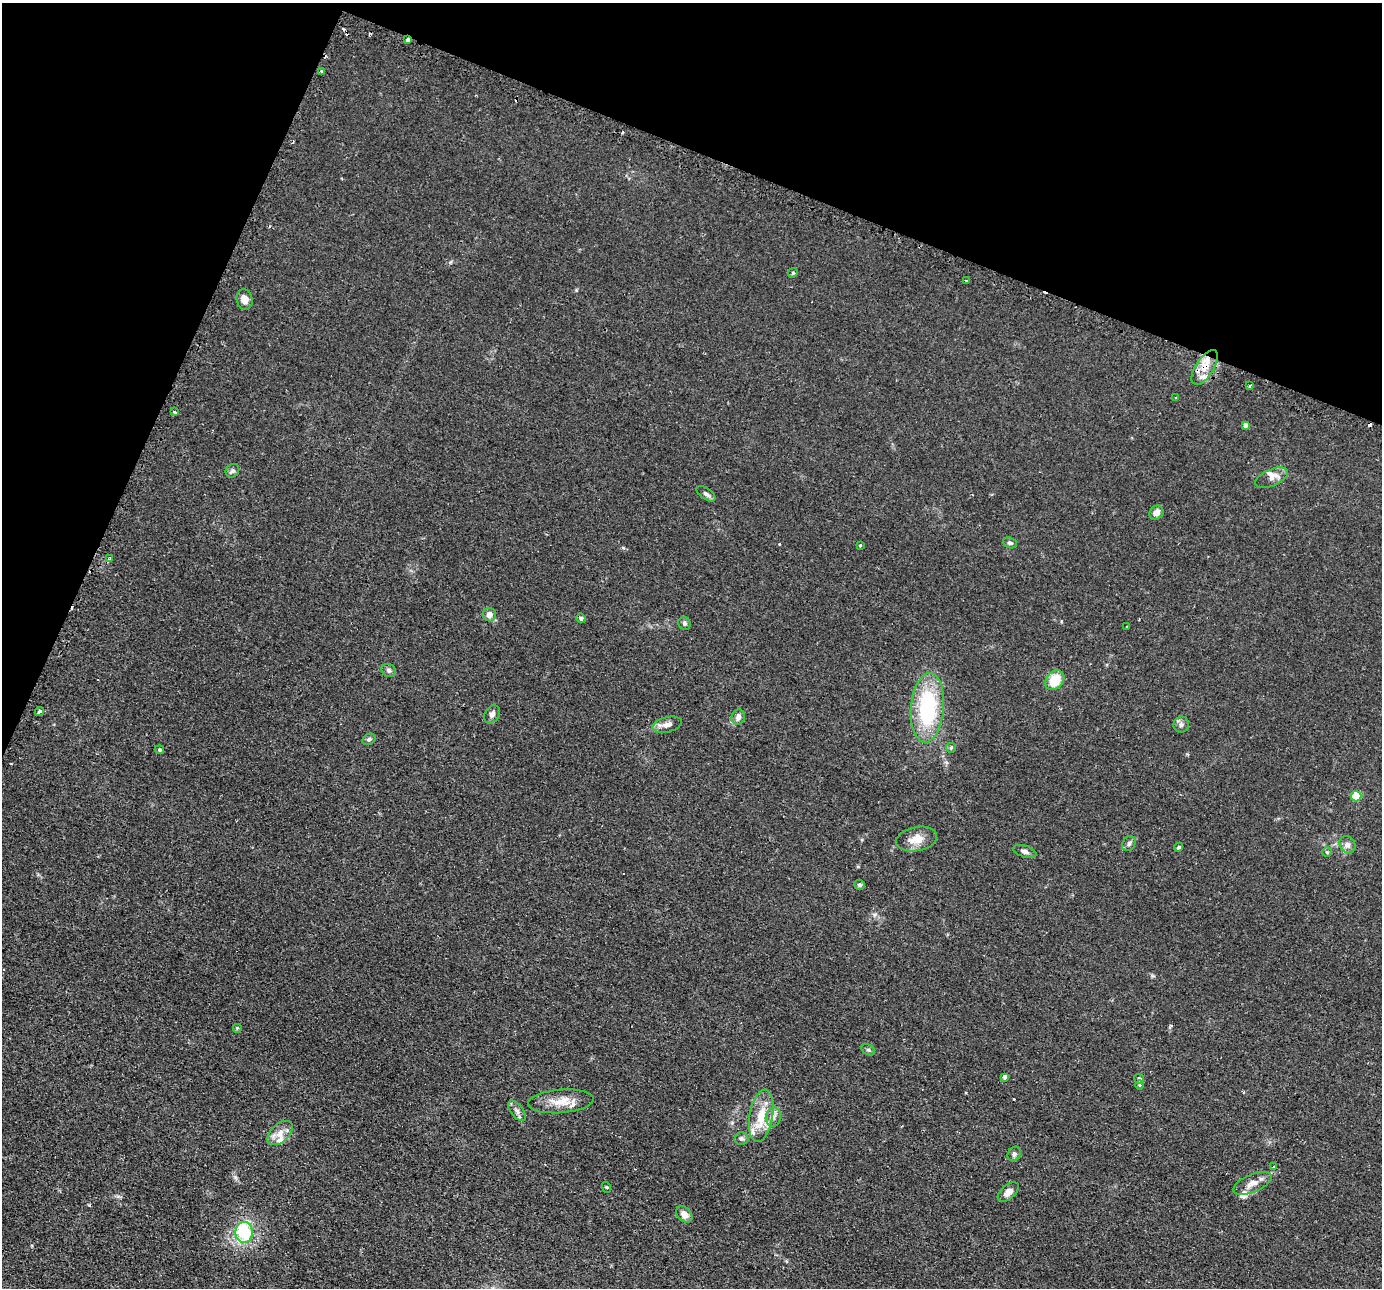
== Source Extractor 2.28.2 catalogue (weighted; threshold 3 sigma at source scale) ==
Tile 2 of 4 x 4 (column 2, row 1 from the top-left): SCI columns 1410-2789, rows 4153-5438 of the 5579 x 5601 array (HDU 1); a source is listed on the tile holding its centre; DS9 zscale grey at full resolution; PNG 1384 x 1290 px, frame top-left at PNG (2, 3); each listed source drawn as its Kron ellipse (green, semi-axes under 4 px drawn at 4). Shown black and unused: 20% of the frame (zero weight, under 2 of 3 exposures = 3% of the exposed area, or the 3 px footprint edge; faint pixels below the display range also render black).
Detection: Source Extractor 2.28.2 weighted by HDU 2 'WHT'; one run over the whole footprint, this tile lists its part. Background 0.0305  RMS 0.0054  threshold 0.0242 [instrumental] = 3 sigma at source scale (4.5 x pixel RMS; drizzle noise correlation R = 1.50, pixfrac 1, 0.05/0.05 arcsec/px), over >= 5 px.
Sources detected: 72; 9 cosmic-ray / hot-pixel residue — neither listed nor drawn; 5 inside a brighter listed object's ellipse — not listed separately; the other 58 listed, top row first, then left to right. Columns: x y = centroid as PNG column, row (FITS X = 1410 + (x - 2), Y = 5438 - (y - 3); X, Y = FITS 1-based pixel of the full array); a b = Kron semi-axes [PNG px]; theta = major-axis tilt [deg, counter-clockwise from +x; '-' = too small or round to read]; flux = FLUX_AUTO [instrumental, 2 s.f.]
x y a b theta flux
408 40 3 3 - 21
322 71 3 3 - 1.4
793 273 5 4 - 0.65
966 281 3 3 - 2
244 300 11 8 -78 3.7
1205 367 20 9 57 8
1249 386 4 2 - 0.6
1176 398 3 3 - 0.56
174 412 3 3 - 1.8
1246 425 4 4 - 2.3
232 471 7 6 - 1.4
1272 478 18 8 24 3.7
706 494 11 5 -34 1.8
1156 513 7 6 - 3.2
1010 543 7 5 -19 1.1
860 546 3 3 - 1.1
110 559 4 3 - 1.6
489 615 7 6 - 3.2
581 618 5 4 - 1
684 623 6 6 - 1.1
1127 627 3 3 - 1
389 670 7 6 - 1.4
1055 680 11 8 48 13
927 708 35 16 85 53
39 711 5 4 - 1.2
492 714 10 7 60 2.1
738 717 7 6 - 2.2
667 725 15 7 14 3.3
1181 725 8 8 - 1.8
369 739 7 5 28 1.4
951 748 5 5 - 0.67
159 750 5 4 - 0.71
1356 796 5 5 - 25
917 839 21 12 11 7.3
1129 843 8 6 53 1.5
1347 845 9 7 -58 2.5
1179 847 5 4 - 0.84
1025 851 12 5 -17 2
1327 852 5 5 - 0.77
860 885 5 5 - 1.2
237 1028 5 5 - 0.57
868 1050 7 5 -31 1
1005 1077 4 3 - 2.6
1139 1079 5 4 - 1.3
1140 1085 5 3 - 0.53
561 1101 33 11 4 9.6
517 1111 12 6 -53 2
761 1116 26 11 80 13
773 1117 10 7 82 2.6
280 1133 15 9 43 4.6
741 1139 7 6 - 1.4
1014 1154 8 6 58 1.3
1274 1167 3 3 - 1.6
1252 1183 20 9 23 5.1
606 1187 5 3 - 0.49
1008 1192 12 7 40 3.7
684 1214 9 6 -45 4.5
244 1232 10 8 -88 35
Overlapping masked pixels (flux is a lower limit): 2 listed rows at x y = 408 40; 1205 367